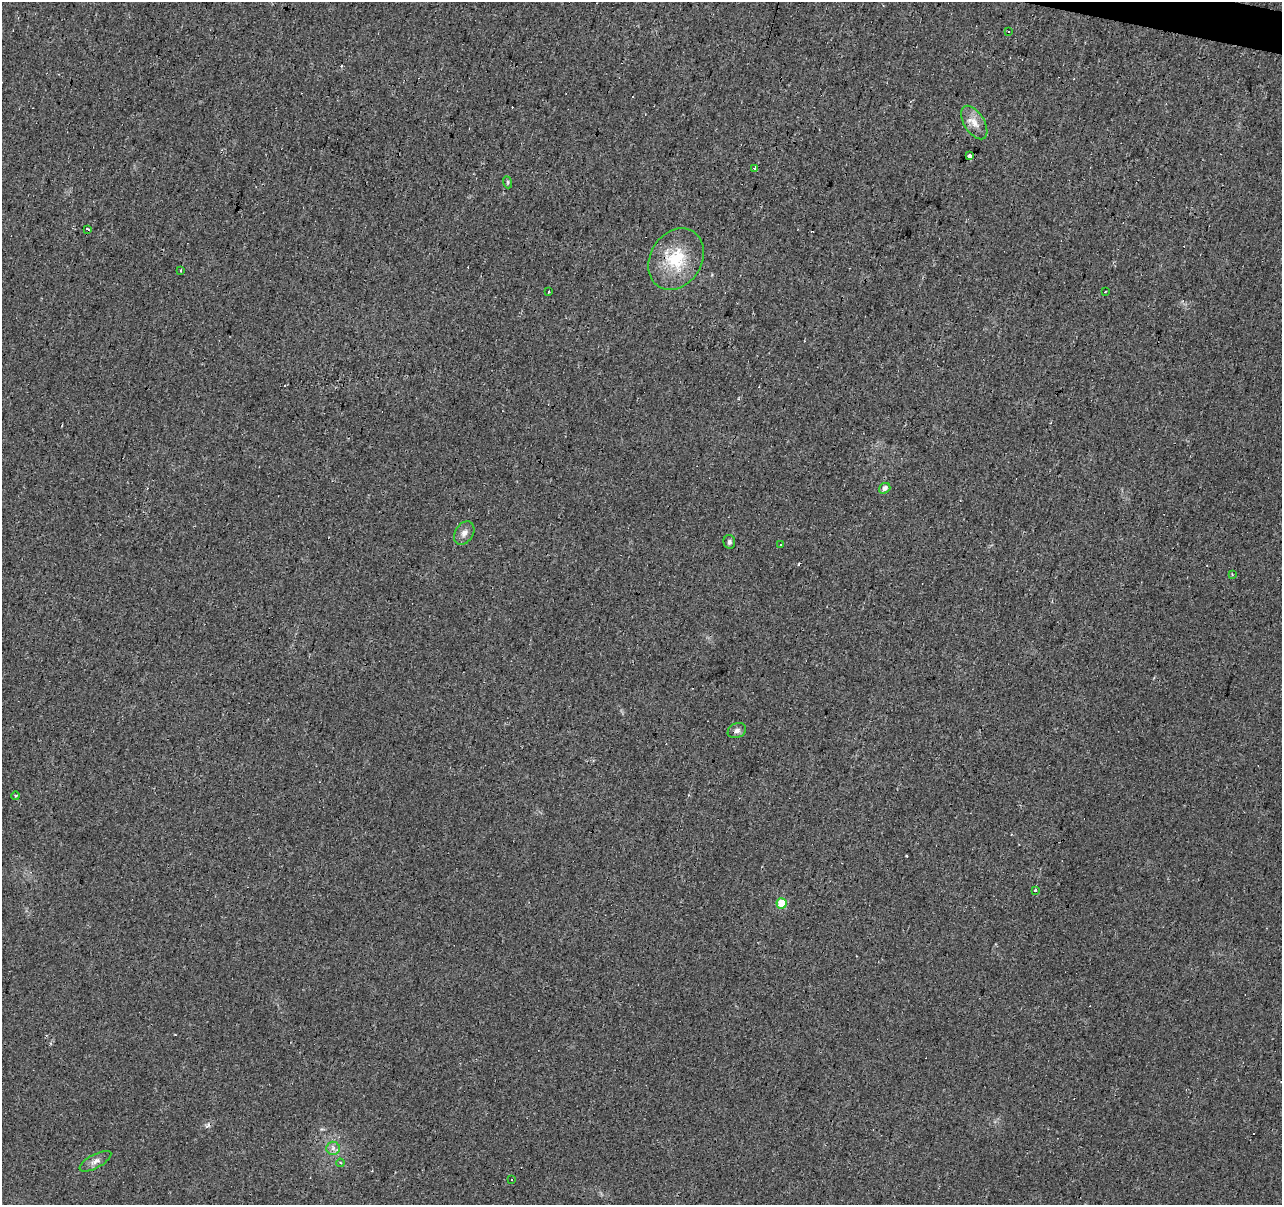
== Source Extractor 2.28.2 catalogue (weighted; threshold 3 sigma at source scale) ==
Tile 10 of 4 x 4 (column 2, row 3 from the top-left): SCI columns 1285-2564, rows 1482-2684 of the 5124 x 5307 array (HDU 1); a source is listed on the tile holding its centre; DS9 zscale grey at full resolution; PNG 1284 x 1207 px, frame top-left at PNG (2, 2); each listed source drawn as its Kron ellipse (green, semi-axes under 4 px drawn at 4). Shown black and unused: <1% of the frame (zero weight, under 2 of 3 exposures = <1% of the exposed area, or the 3 px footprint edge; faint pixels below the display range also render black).
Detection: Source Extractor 2.28.2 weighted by HDU 2 'WHT'; one run over the whole footprint, this tile lists its part. Background 0.033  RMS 0.0074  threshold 0.0335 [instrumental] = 3 sigma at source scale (4.5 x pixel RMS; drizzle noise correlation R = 1.50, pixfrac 1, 0.0396/0.0396 arcsec/px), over >= 5 px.
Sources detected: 37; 14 cosmic-ray / hot-pixel residue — neither listed nor drawn; the other 23 listed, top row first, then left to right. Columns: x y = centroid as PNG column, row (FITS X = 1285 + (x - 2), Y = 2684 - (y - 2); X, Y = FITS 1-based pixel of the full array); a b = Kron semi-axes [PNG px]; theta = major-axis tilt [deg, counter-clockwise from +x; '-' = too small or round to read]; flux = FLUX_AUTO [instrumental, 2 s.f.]
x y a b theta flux
1009 31 3 3 - 0.91
974 122 19 10 -57 7.9
970 156 4 3 - 8.8
755 168 3 3 - 2.6
507 182 6 4 -70 1.1
88 229 4 3 - 5.8
676 259 33 25 57 34
181 271 4 3 - 0.87
549 292 3 3 - 0.97
1105 292 3 2 - 0.75
885 488 6 5 - 3.6
464 533 13 9 58 4.3
729 542 7 6 - 1.6
780 545 3 2 - 0.52
1232 575 4 3 - 0.69
737 731 9 7 23 2.7
16 796 4 3 - 1.1
1035 891 3 3 - 3.5
782 903 5 5 - 22
333 1148 7 6 - 2.7
95 1161 17 7 28 4.2
340 1163 4 3 - 1.1
512 1180 3 2 - 0.84